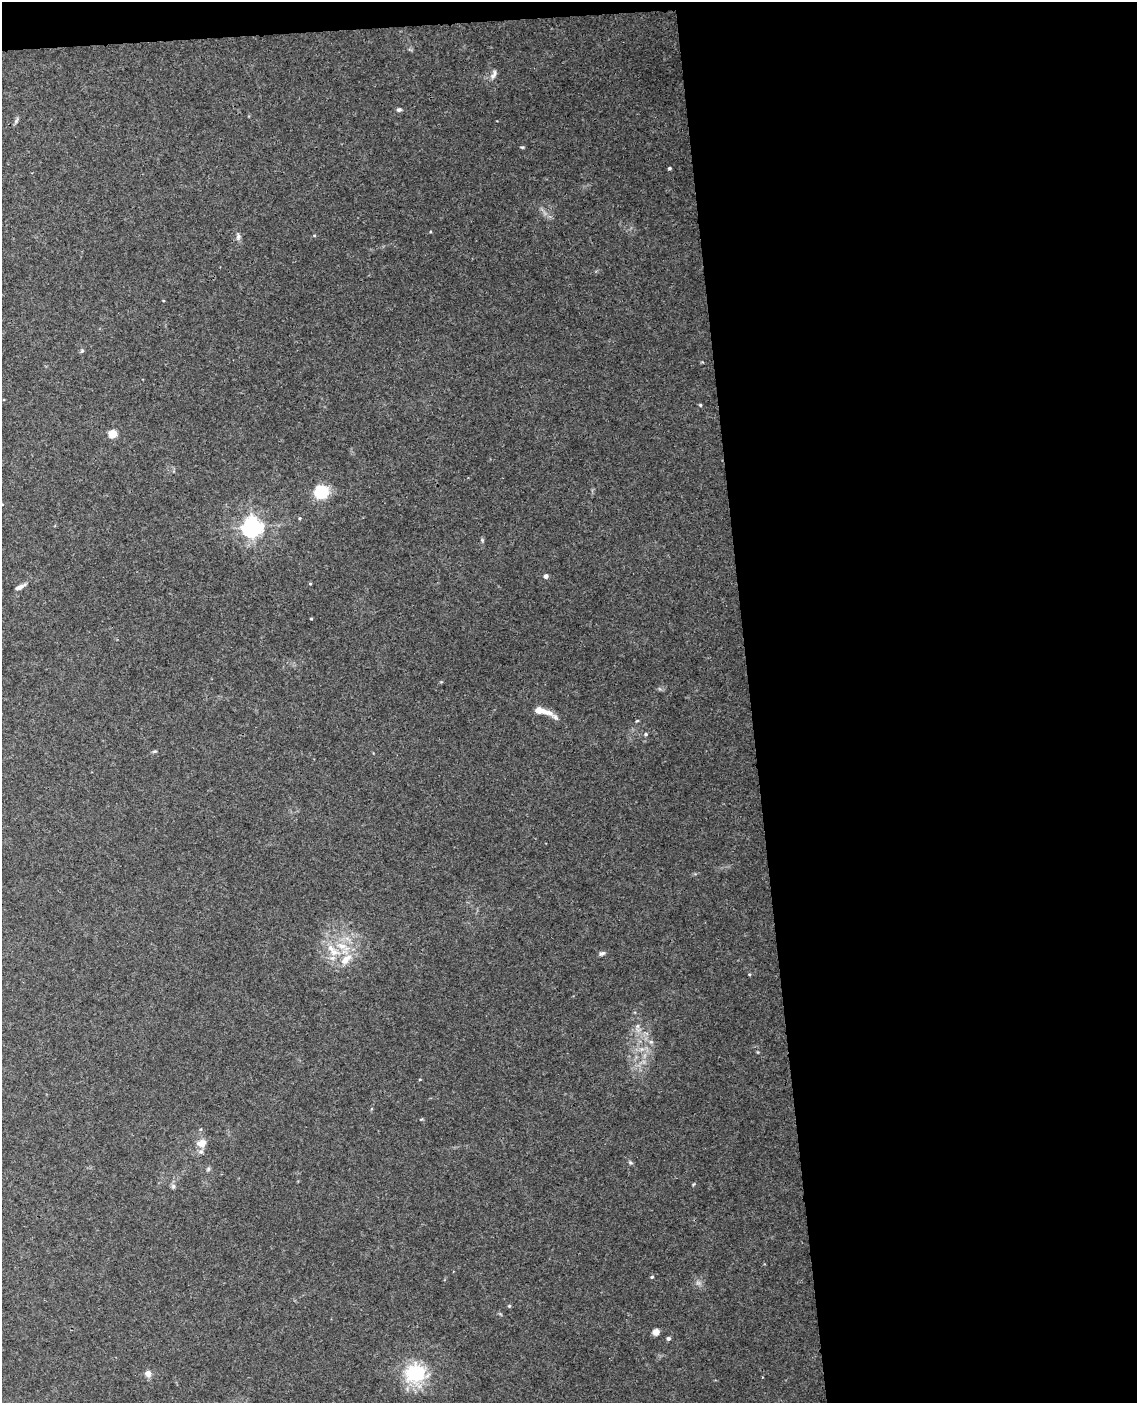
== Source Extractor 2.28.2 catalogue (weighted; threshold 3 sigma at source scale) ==
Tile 4 of 4 x 3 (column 4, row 1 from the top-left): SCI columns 3462-4596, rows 3043-4443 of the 4652 x 4581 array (HDU 1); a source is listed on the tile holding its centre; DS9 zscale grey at full resolution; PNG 1139 x 1405 px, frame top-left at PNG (2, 2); no overlay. Shown black and unused: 35% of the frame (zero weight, under 3 of 4 exposures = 6% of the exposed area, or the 3 px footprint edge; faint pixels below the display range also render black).
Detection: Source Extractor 2.28.2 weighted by HDU 2 'WHT'; one run over the whole footprint, this tile lists its part. Background 0.0392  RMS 0.004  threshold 0.0181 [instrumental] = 3 sigma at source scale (4.5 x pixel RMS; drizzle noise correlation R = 1.50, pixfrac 1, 0.05/0.05 arcsec/px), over >= 5 px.
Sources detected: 38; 3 inside a brighter listed object's ellipse — not listed separately; the other 35 listed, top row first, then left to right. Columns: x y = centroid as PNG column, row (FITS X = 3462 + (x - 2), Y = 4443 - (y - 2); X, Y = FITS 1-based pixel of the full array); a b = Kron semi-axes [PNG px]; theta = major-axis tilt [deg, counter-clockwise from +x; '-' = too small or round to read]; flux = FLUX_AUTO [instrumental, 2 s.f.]
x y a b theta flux
494 74 14 6 63 1.6
399 109 6 5 - 0.83
522 147 5 3 - 0.42
669 168 3 3 - 0.59
238 237 9 5 85 1.2
82 351 6 5 - 0.62
700 405 4 4 - 0.41
113 434 6 5 - 6.9
321 492 8 7 - 27
300 518 4 4 - 0.41
252 526 7 6 - 220
546 576 4 4 - 1.5
310 584 4 3 - 0.37
19 587 12 4 28 1.8
311 619 3 3 - 0.38
548 712 17 7 -15 3.7
637 721 5 3 - 0.37
646 734 5 4 - 0.64
155 751 6 4 18 0.51
342 946 15 7 -8 4.5
602 953 8 5 18 0.98
346 959 21 9 44 5.7
637 1026 7 4 90 0.99
651 1042 6 4 -18 0.72
420 1079 4 3 - 0.31
202 1143 11 9 21 3.7
630 1163 6 5 - 0.67
208 1169 6 5 - 0.68
173 1186 7 5 47 0.85
652 1277 4 4 - 0.52
509 1306 5 4 - 0.48
656 1332 5 5 - 3.4
668 1338 4 4 - 1
148 1373 8 7 - 2.2
415 1373 23 20 20 25